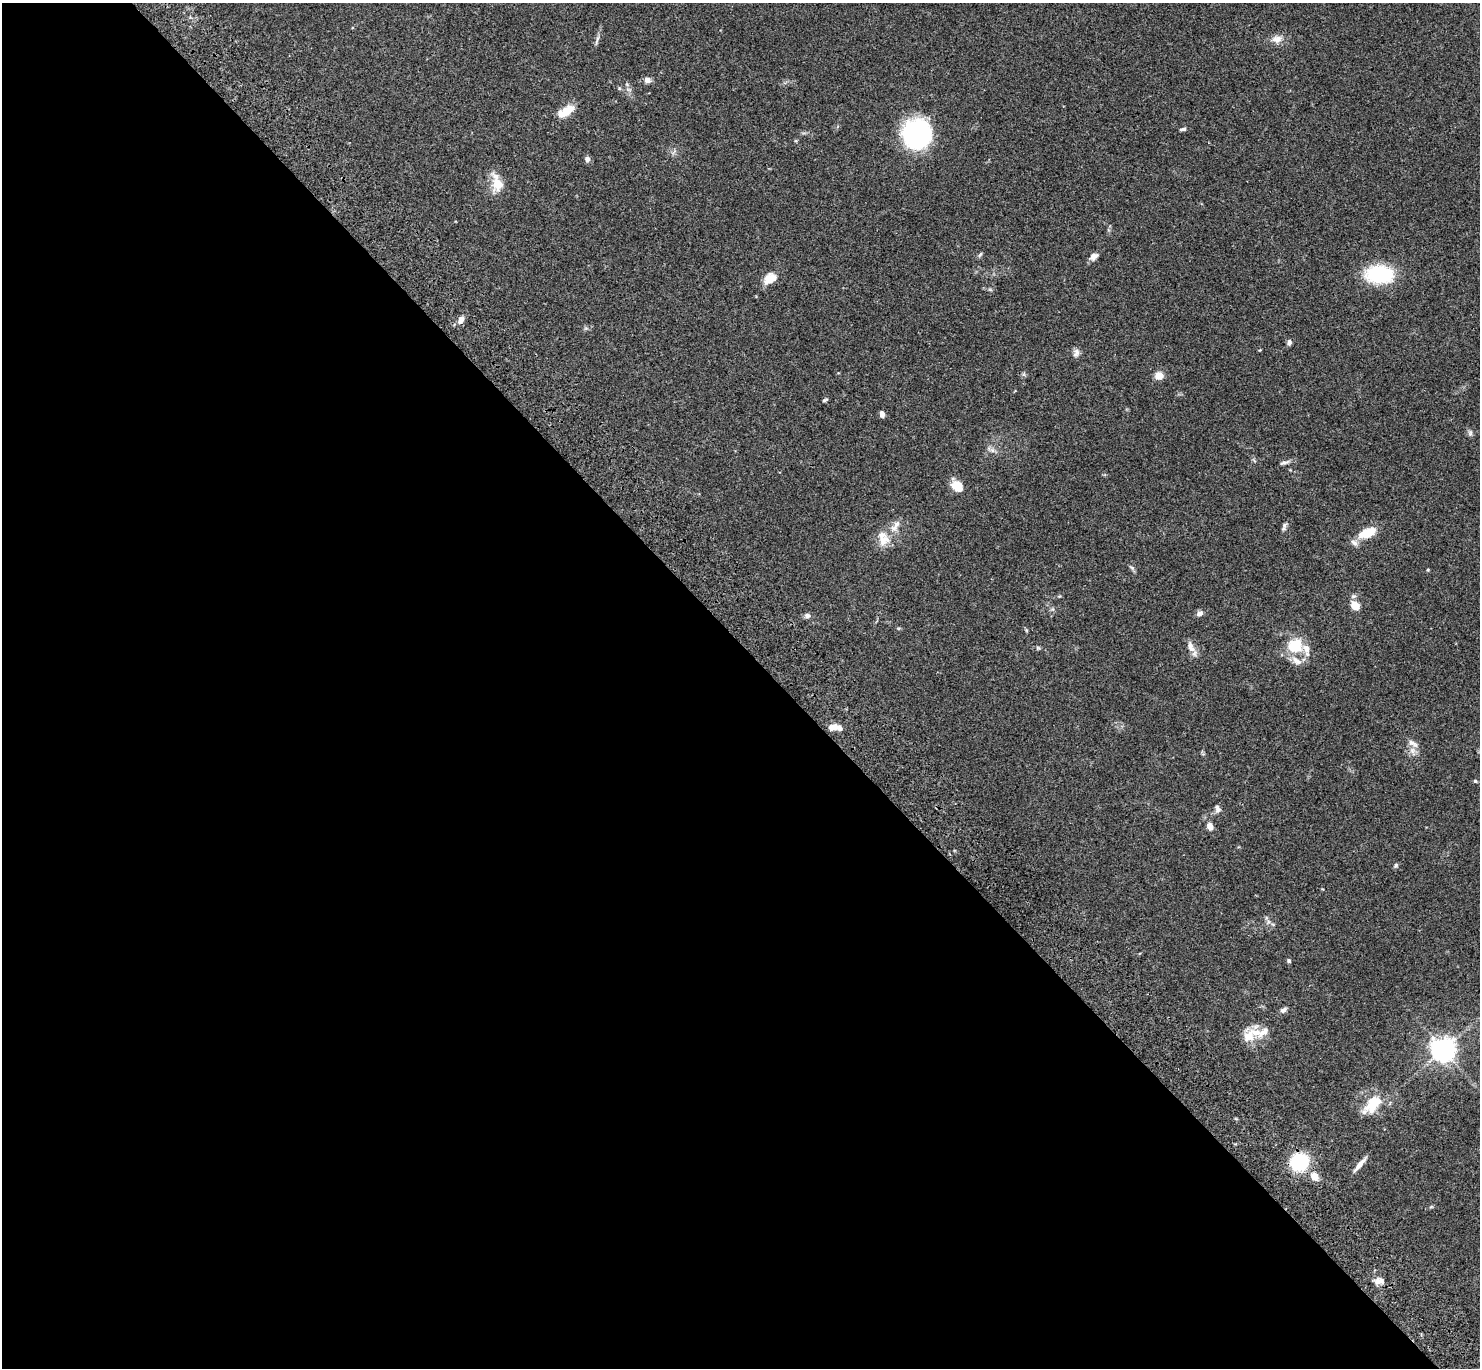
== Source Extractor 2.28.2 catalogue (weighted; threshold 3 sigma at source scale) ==
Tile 9 of 4 x 4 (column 1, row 3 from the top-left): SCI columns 102-1579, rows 1751-3116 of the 6109 x 6091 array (HDU 1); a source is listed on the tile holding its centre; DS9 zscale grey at full resolution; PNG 1482 x 1370 px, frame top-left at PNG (2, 3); no overlay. Shown black and unused: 53% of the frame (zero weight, under 3 of 4 exposures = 6% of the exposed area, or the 3 px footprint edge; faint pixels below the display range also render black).
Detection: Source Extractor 2.28.2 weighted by HDU 2 'WHT'; one run over the whole footprint, this tile lists its part. Background 0.0586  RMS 0.0052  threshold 0.0233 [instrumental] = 3 sigma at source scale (4.5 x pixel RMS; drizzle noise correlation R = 1.50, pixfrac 1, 0.05/0.05 arcsec/px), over >= 5 px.
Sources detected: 62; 12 inside a brighter listed object's ellipse — not listed separately; the other 50 listed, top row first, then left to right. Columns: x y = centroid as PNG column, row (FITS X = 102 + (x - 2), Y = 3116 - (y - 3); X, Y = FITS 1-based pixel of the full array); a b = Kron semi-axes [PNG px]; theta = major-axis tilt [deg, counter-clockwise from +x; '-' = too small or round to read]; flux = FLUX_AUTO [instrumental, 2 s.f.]
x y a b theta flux
597 38 9 4 71 1.1
1277 39 15 10 10 3.8
647 80 8 7 - 2.3
619 88 6 4 -19 0.6
567 111 15 8 38 9.3
1183 129 8 4 5 1.1
917 134 27 25 -85 70
587 159 7 6 - 1.8
498 184 14 12 -80 8.4
980 255 8 4 54 0.8
1094 256 11 7 33 2.5
1379 274 27 17 -4 34
770 278 15 11 27 6.5
461 320 9 6 65 2.6
1289 342 7 5 80 1.4
1076 351 9 8 - 1.9
1159 375 9 7 18 4.5
825 400 7 4 25 0.73
882 414 6 4 -79 2.3
1470 433 8 5 71 1.1
1284 463 15 4 14 1.5
957 486 10 8 -42 9.9
895 526 21 8 55 4.2
1284 526 11 5 78 1.3
1367 533 21 10 21 10
884 540 18 14 37 7.1
1132 568 8 4 -31 0.92
1355 605 8 6 -43 7.1
1200 613 9 6 25 1.8
807 616 7 6 - 1.5
1295 646 16 15 - 14
1191 647 17 8 -59 3.7
1038 648 6 4 -18 0.71
1296 661 17 8 -33 3.9
832 727 12 8 3 3.1
1413 743 16 7 -28 2.7
1475 781 5 4 - 0.74
1218 809 10 7 -76 1.8
1210 826 7 6 - 3.7
1396 865 7 5 62 0.86
1273 924 6 4 17 0.65
1289 961 5 5 - 0.81
1283 1010 9 6 31 1.6
1249 1036 21 14 57 7.6
1443 1049 7 7 - 450
1372 1107 22 15 -81 9.9
1299 1162 14 12 21 42
1360 1164 18 5 50 3.5
1314 1176 8 7 - 5.1
1378 1281 9 8 - 2.5